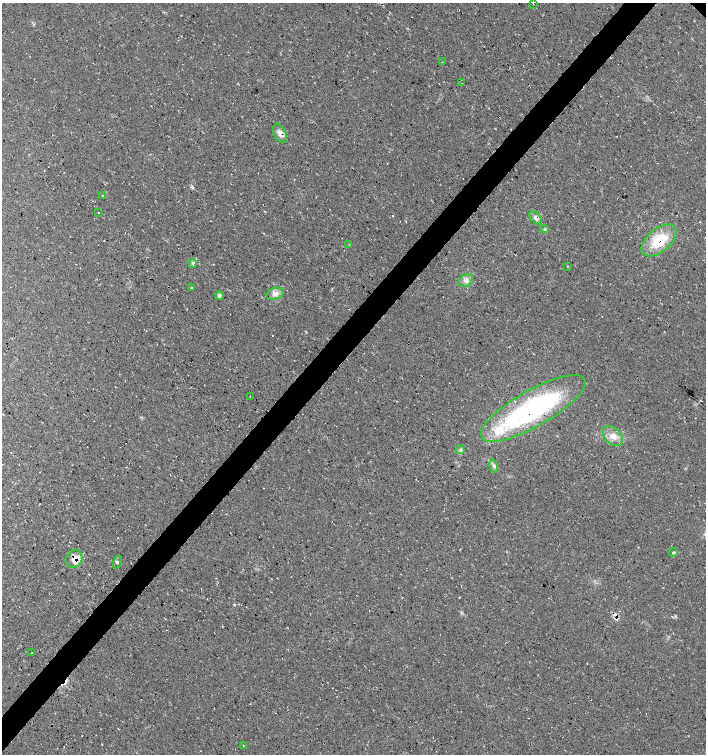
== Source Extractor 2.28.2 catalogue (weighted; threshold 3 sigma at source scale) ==
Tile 7 of 4 x 4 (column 3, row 2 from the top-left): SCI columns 3048-4454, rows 3011-4513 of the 6032 x 6030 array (HDU 1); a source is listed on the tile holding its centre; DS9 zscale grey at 2 x 2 block average (1 PNG px = mean of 2 x 2 image px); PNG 708 x 756 px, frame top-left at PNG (2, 3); each listed source drawn as its Kron ellipse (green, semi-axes under 4 px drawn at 4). Shown black and unused: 4% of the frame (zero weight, under 3 of 4 exposures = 1% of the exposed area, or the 3 px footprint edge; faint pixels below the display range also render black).
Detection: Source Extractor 2.28.2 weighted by HDU 2 'WHT'; one run over the whole footprint, this tile lists its part. Background 0.0158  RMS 0.0038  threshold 0.0171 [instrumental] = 3 sigma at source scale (4.5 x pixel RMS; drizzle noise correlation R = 1.50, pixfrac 1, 0.0396/0.0396 arcsec/px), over >= 5 px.
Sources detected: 33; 1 inside a brighter object's white glare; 4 cosmic-ray / hot-pixel residue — neither listed nor drawn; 2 inside a brighter listed object's ellipse — not listed separately; the other 26 listed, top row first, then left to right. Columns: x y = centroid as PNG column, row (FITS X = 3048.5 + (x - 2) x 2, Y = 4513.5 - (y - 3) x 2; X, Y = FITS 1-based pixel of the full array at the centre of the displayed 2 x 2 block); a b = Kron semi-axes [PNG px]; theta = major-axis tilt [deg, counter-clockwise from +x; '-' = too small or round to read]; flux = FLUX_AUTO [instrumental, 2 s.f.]
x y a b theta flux
533 4 2 2 - 0.4
442 62 2 2 - 1.2
462 83 2 2 - 0.49
280 133 10 6 -66 5.7
103 196 2 2 - 0.39
98 212 2 2 - 0.41
536 218 7 5 -46 3.5
545 229 4 3 - 1.2
659 240 21 11 40 31
349 244 2 2 - 0.39
193 263 4 3 - 2
567 266 2 2 - 0.44
466 281 7 6 - 4
192 288 3 2 - 0.63
275 294 9 6 17 5.1
219 296 4 4 - 2.2
250 397 2 2 - 0.36
533 408 59 18 30 170
613 436 12 8 -45 7.4
461 449 4 3 - 1.3
494 466 7 4 -78 2.1
673 552 4 2 - 0.92
74 559 9 8 - 7.7
117 562 6 2 74 1
32 653 2 2 - 0.41
243 745 3 2 - 0.46
Overlapping masked pixels (flux is a lower limit): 2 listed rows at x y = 659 240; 74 559
Diffuse or blended objects may show on this block-average render without a row.